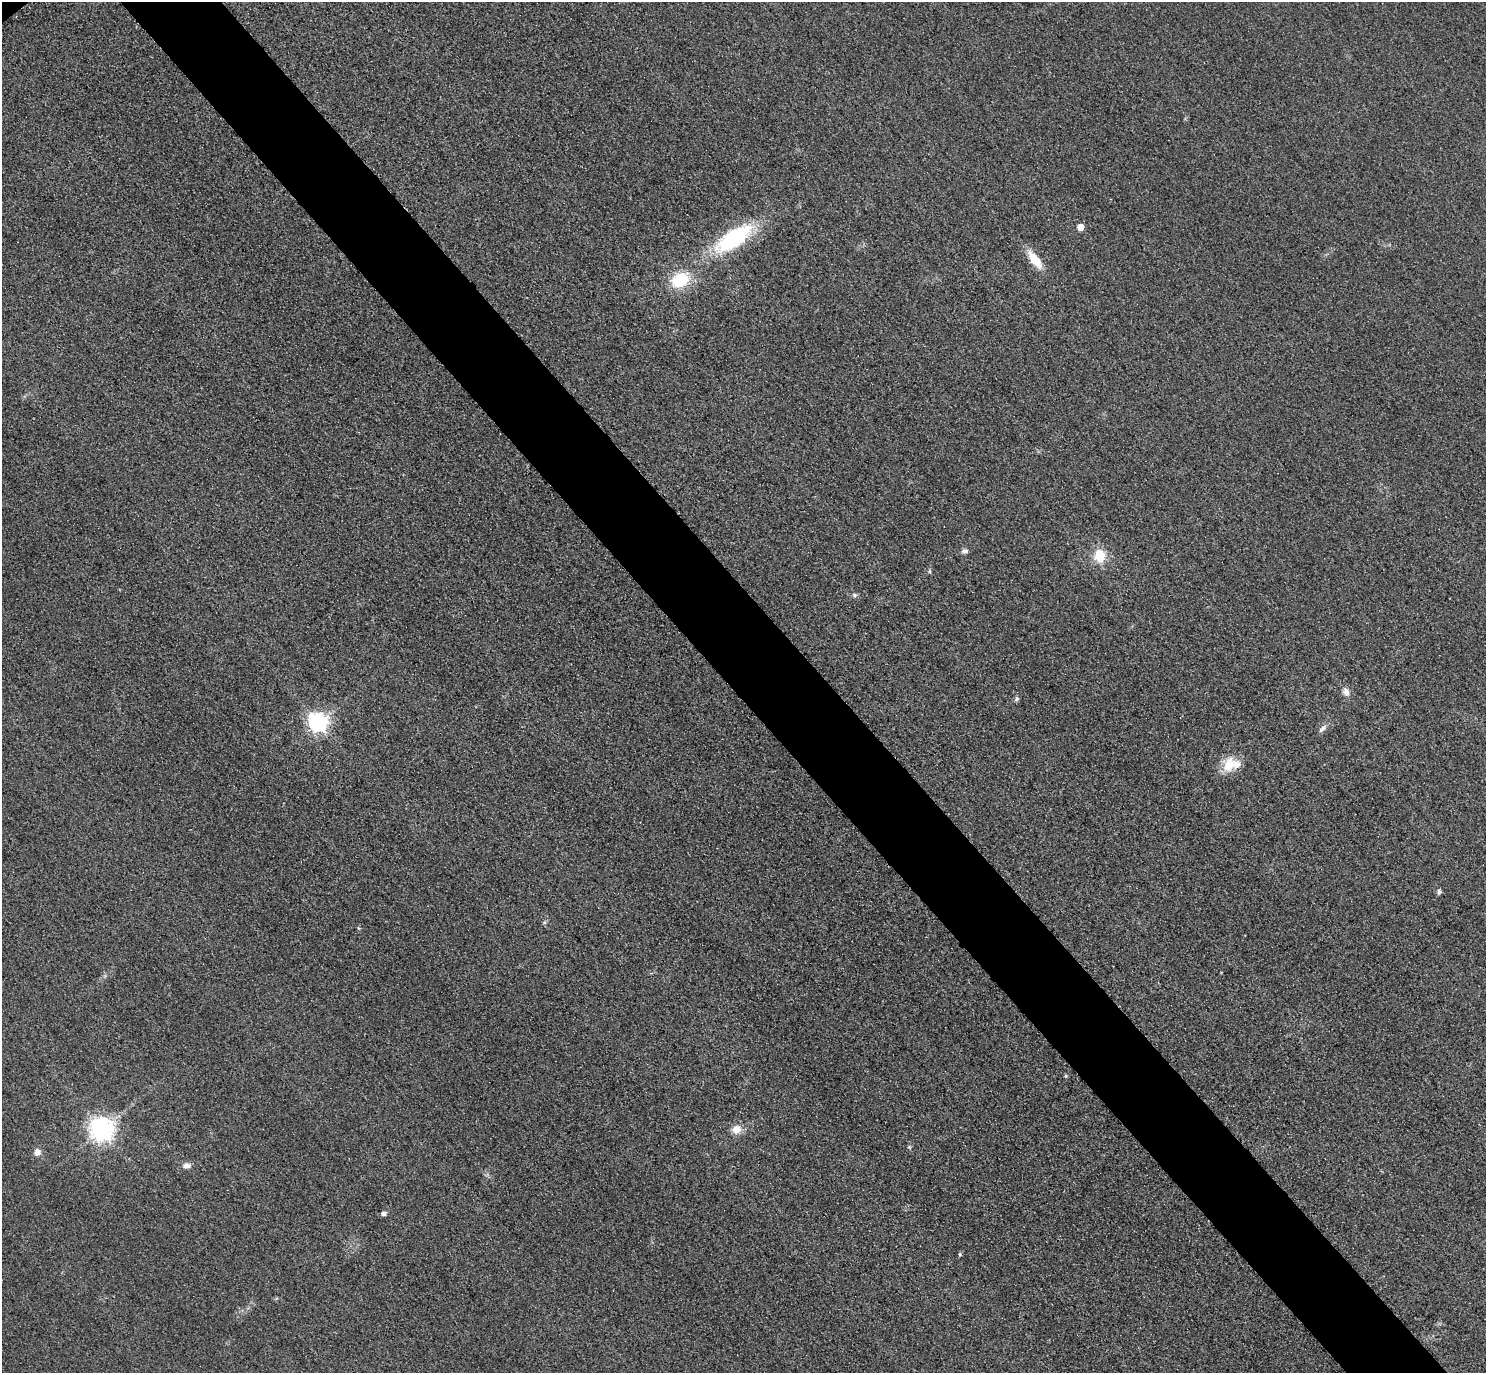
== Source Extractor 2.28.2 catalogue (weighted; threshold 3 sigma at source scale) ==
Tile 6 of 4 x 4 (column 2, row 2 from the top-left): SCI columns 1515-2998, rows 3069-4439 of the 5997 x 5994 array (HDU 1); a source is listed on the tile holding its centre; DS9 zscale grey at full resolution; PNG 1488 x 1375 px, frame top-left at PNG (2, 2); no overlay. Shown black and unused: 7% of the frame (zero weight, under 3 of 4 exposures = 3% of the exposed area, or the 3 px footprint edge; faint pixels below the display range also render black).
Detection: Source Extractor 2.28.2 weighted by HDU 2 'WHT'; one run over the whole footprint, this tile lists its part. Background 0.0469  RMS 0.017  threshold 0.0777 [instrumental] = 3 sigma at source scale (4.5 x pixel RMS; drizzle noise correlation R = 1.50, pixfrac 1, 0.05/0.05 arcsec/px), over >= 5 px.
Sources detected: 22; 1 inside a brighter listed object's ellipse — not listed separately; the other 21 listed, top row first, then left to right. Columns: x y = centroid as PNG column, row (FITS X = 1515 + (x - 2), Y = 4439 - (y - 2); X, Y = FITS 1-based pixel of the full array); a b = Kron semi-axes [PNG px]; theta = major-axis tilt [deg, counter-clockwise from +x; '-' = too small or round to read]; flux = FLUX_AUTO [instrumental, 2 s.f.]
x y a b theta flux
1081 227 5 5 - 23
733 238 40 16 34 170
1035 259 20 9 -52 36
680 280 20 15 29 66
965 551 9 6 7 5.1
1100 556 15 12 85 37
855 595 6 5 - 3.1
1346 692 10 8 -69 9.3
1016 699 7 4 62 3.1
317 723 8 8 - 520
1322 729 13 5 45 6.4
1229 764 23 16 64 33
1439 891 6 5 - 3.7
1066 1076 5 3 - 1.8
101 1129 8 8 - 1400
736 1129 11 10 - 17
909 1147 5 5 - 2
37 1152 9 8 - 9.5
187 1165 11 7 3 7.5
384 1214 5 4 - 7.7
960 1254 5 4 - 2